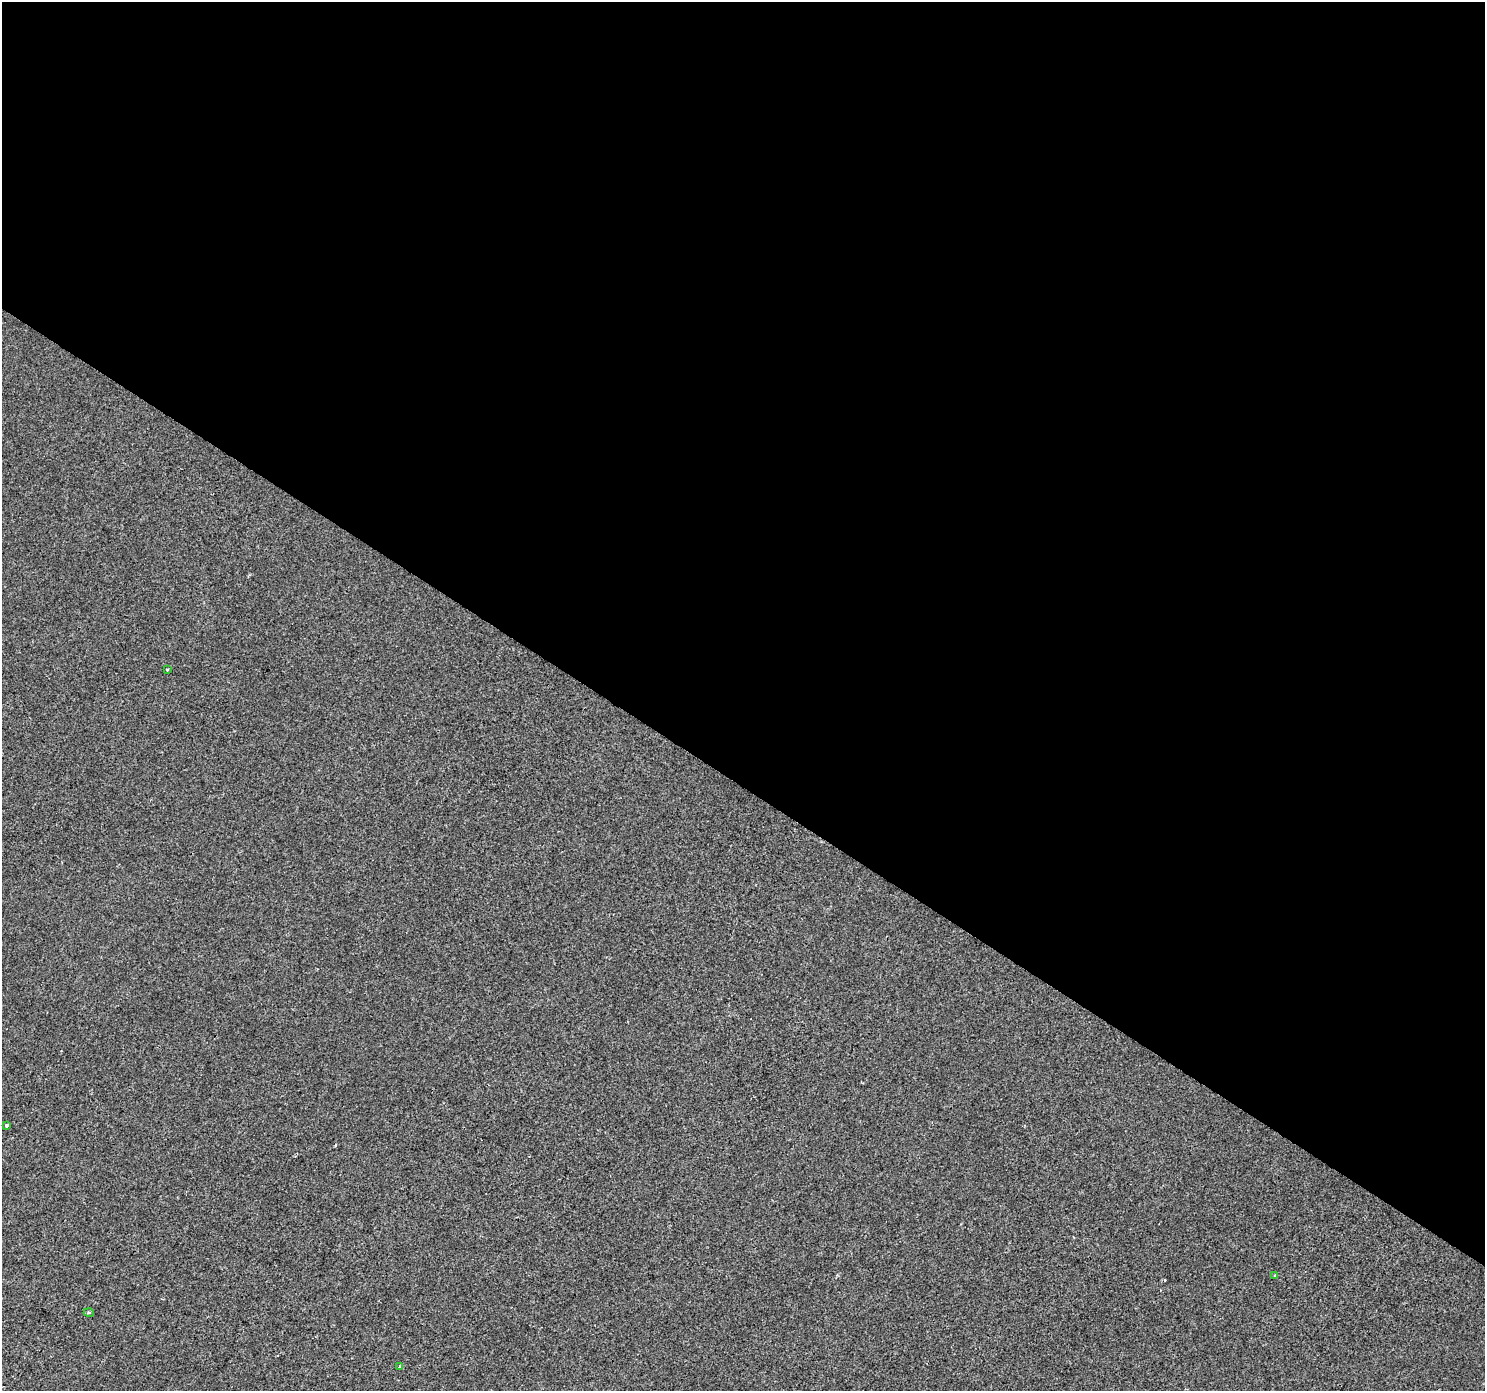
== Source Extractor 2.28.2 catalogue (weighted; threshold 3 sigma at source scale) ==
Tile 3 of 4 x 4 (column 3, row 1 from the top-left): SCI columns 2966-4448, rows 4351-5739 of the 5936 x 5989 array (HDU 1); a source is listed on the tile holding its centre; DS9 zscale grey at full resolution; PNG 1487 x 1393 px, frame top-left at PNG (2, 2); each listed source drawn as its Kron ellipse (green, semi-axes under 4 px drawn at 4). Shown black and unused: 57% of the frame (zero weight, under 2 of 3 exposures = <1% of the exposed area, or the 3 px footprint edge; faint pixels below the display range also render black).
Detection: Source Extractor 2.28.2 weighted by HDU 2 'WHT'; one run over the whole footprint, this tile lists its part. Background 4.00e-04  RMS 0.0042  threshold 0.019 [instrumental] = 3 sigma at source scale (4.5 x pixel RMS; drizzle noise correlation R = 1.50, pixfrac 1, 0.0396/0.0396 arcsec/px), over >= 5 px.
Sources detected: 5; all 5 listed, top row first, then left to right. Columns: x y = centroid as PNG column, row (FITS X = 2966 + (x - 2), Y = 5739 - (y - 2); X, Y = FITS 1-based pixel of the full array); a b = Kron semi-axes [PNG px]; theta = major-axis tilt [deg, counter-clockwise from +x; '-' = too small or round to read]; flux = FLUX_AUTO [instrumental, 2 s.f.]
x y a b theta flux
167 669 4 2 - 0.36
7 1126 3 3 - 0.9
1275 1276 3 3 - 1.3
89 1313 5 3 - 0.51
399 1366 4 3 - 0.54